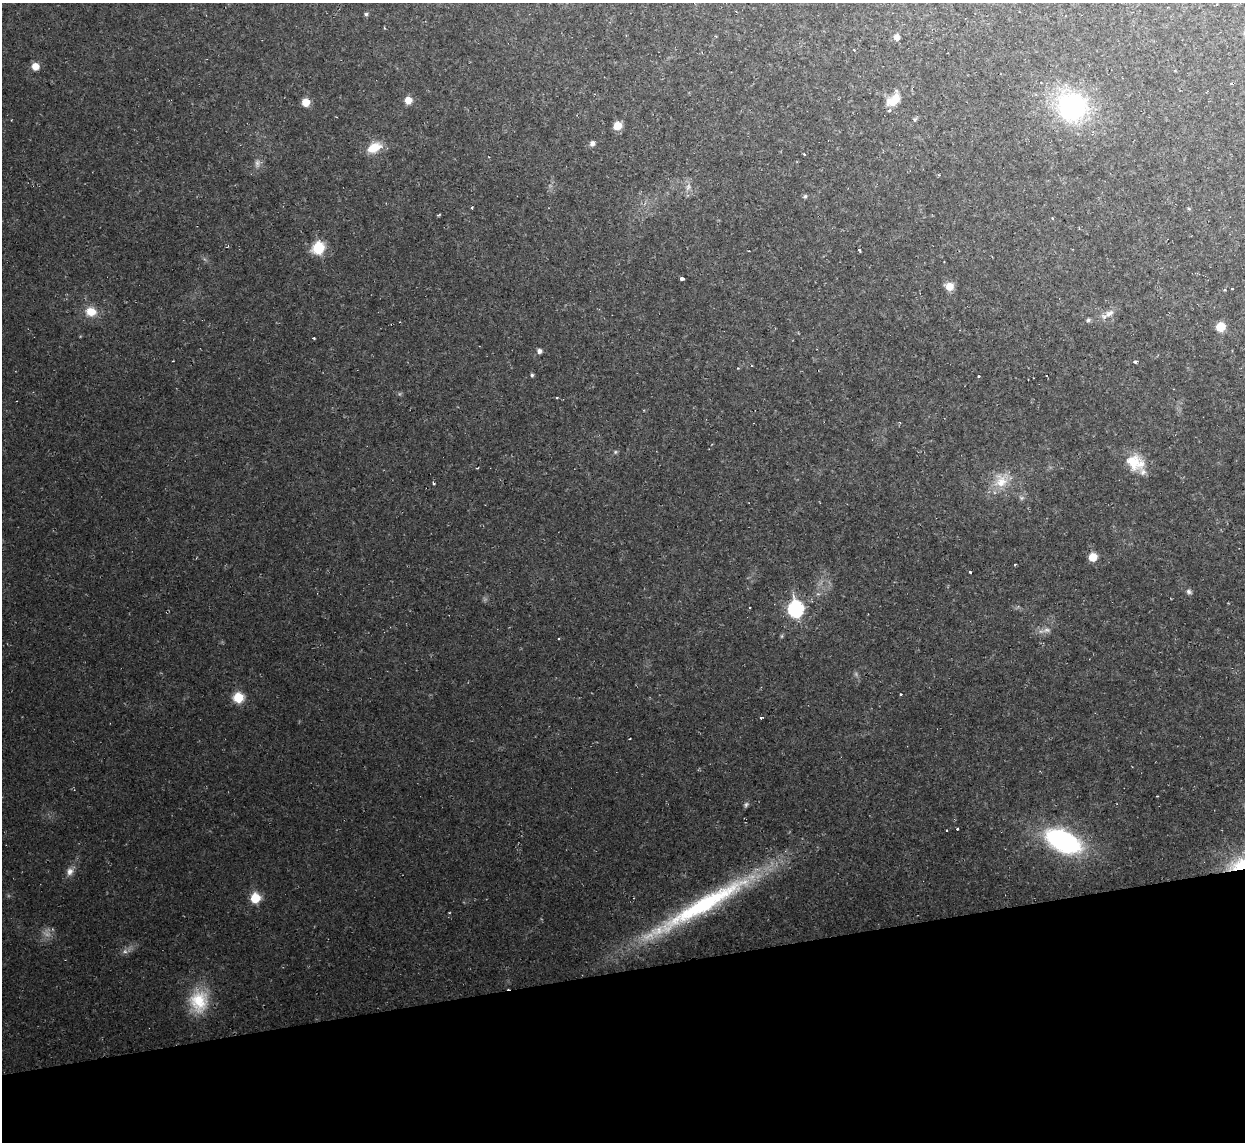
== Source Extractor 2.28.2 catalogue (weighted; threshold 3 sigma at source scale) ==
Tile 14 of 4 x 4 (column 2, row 4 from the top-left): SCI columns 1243-2485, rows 137-1276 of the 4970 x 4948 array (HDU 1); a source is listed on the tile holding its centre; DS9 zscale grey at full resolution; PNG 1247 x 1144 px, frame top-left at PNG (2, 3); no overlay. Shown black and unused: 15% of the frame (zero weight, under 2 of 3 exposures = <1% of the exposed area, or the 3 px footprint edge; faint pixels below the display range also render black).
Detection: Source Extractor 2.28.2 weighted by HDU 2 'WHT'; one run over the whole footprint, this tile lists its part. Background 0.035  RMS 0.0072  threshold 0.0324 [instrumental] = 3 sigma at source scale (4.5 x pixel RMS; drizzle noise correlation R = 1.50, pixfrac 1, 0.05/0.05 arcsec/px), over >= 5 px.
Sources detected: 64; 1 inside a brighter object's white glare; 7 cosmic-ray / hot-pixel residue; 1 long thin detection or spike segment (spike, bleed or trail) — not listed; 1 inside a brighter listed object's ellipse — not listed separately; the other 54 listed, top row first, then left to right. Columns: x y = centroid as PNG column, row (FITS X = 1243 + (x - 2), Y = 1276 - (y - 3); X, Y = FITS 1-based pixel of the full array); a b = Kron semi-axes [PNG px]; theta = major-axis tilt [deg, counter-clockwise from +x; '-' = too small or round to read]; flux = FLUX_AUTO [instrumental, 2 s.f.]
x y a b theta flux
366 14 5 5 - 1.1
896 37 6 6 - 4
35 66 7 6 - 7
896 98 15 11 13 8
408 100 7 7 - 6.8
306 102 7 7 - 9
1072 107 30 29 - 97
889 110 3 3 - 3.7
915 119 6 4 19 1
617 126 8 7 - 9
592 143 5 5 - 3.2
374 147 18 11 26 12
257 163 8 6 -90 2.4
688 187 8 5 66 2.2
805 196 6 5 - 1.1
472 207 3 3 - 4.8
1189 209 5 4 - 0.99
1052 218 3 3 - 0.98
318 248 9 8 - 30
859 250 3 3 - 1.5
682 278 4 3 - 10
949 286 8 8 - 7.4
91 312 11 9 -12 11
1109 313 14 6 35 4.2
1088 320 6 5 - 1.3
1221 327 8 7 - 12
313 338 3 3 - 3.4
539 351 5 5 - 2.3
1135 361 4 3 - 2.5
532 375 4 3 - 1.1
978 376 3 3 - 1.7
1046 376 2 2 - 0.55
556 397 3 3 - 1.1
615 452 6 4 72 0.88
1135 462 25 19 -24 18
477 468 3 3 - 0.97
1001 482 17 15 43 13
433 483 3 2 - 1.3
1021 498 6 4 71 1.3
1093 557 7 6 - 11
970 572 3 3 - 1.3
1189 592 7 6 - 1.7
795 609 8 7 - 140
1047 630 9 6 -15 2.6
559 639 3 2 - 0.69
901 694 3 2 - 0.77
238 698 8 8 - 18
761 717 3 3 - 2
746 805 8 5 63 1.4
1063 841 33 17 -25 110
70 871 11 8 64 3.9
255 898 6 6 - 28
125 952 7 4 -1 1.7
199 1001 28 23 90 28